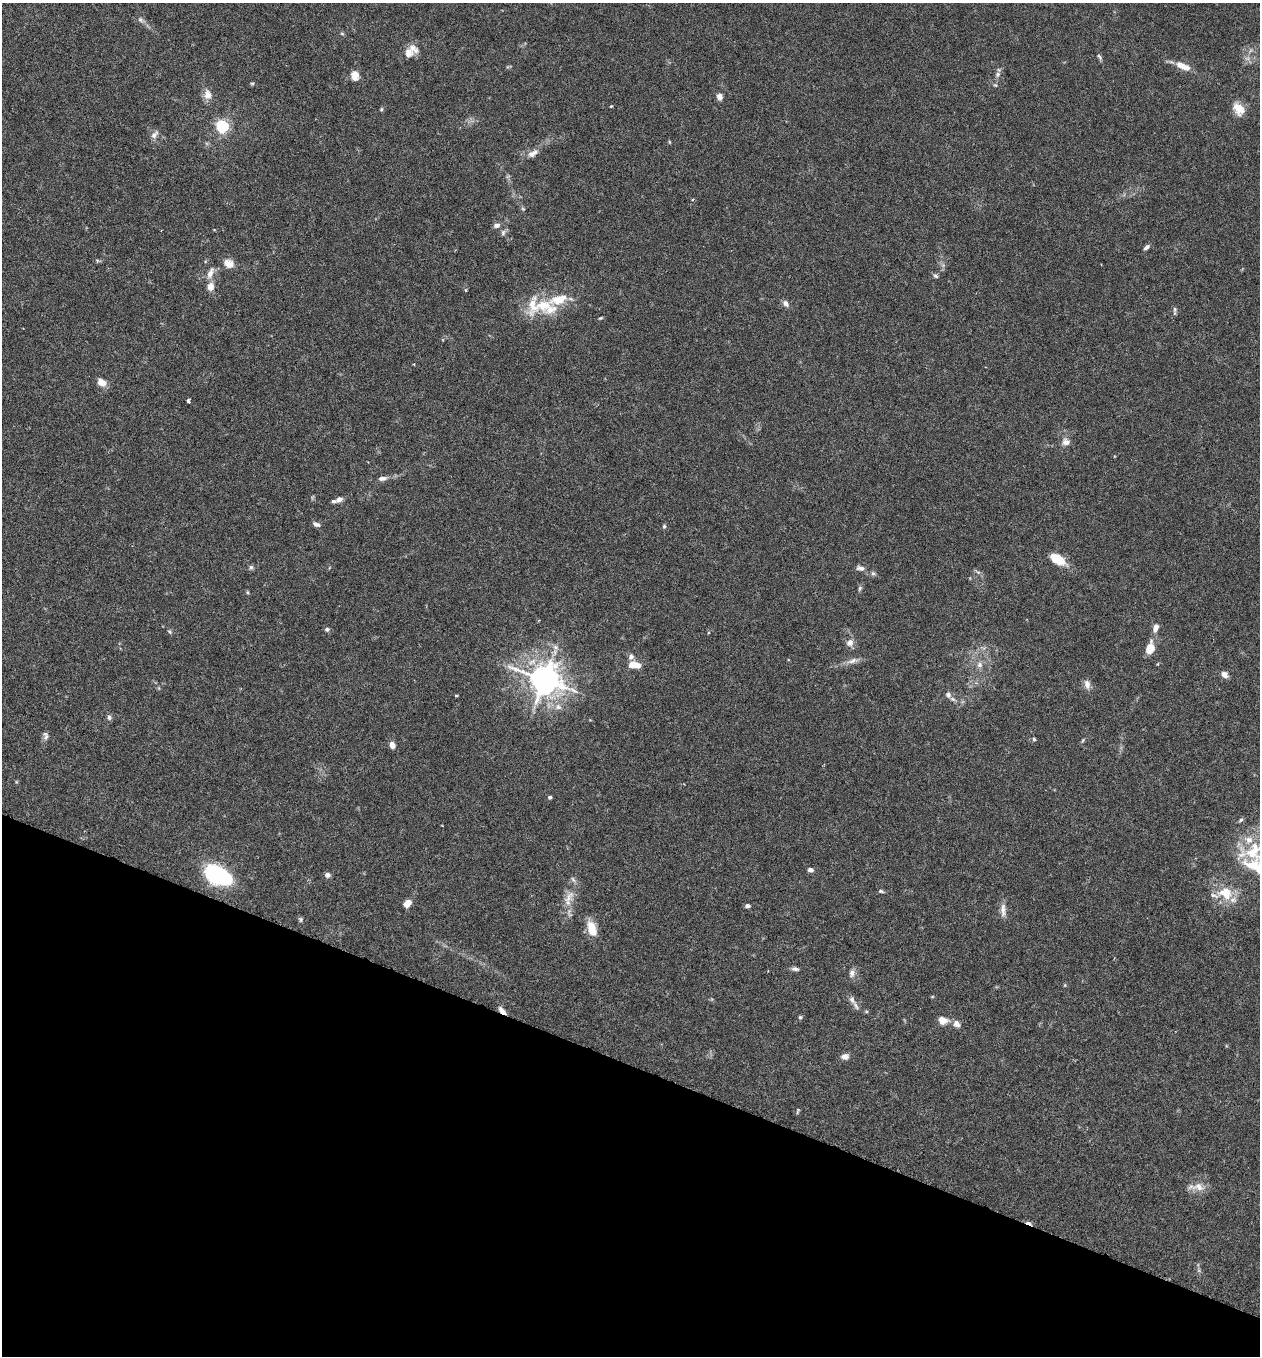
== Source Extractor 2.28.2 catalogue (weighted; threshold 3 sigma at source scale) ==
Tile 15 of 4 x 4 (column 3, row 4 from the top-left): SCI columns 2708-3965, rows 28-1381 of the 5544 x 5466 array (HDU 1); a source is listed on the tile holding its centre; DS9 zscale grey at full resolution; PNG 1262 x 1358 px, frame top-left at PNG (2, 3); no overlay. Shown black and unused: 21% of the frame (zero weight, under 3 of 6 exposures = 3% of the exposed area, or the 3 px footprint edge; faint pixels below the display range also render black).
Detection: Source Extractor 2.28.2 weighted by HDU 2 'WHT'; one run over the whole footprint, this tile lists its part. Background 0.0171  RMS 0.002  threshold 0.008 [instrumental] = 3 sigma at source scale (4.09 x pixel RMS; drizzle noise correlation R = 1.36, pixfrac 0.8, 0.05/0.05 arcsec/px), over >= 5 px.
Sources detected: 103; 1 too faint to see at this stretch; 1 inside a brighter object's white glare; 1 cosmic-ray / hot-pixel residue — not listed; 11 inside a brighter listed object's ellipse — not listed separately; the other 89 listed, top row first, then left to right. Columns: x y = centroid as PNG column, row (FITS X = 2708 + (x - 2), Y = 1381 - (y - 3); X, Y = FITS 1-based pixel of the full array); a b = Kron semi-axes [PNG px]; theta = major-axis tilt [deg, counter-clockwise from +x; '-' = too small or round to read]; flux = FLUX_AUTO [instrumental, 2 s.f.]
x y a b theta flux
140 20 9 6 -41 0.54
342 34 6 3 -20 0.21
408 53 13 12 - 1.5
1099 57 9 4 -53 0.36
1183 66 19 7 -24 2.2
998 74 8 6 55 0.55
355 75 12 10 -76 1.4
252 83 6 4 0 0.22
995 85 5 4 - 0.22
207 95 13 9 -81 1.5
720 97 7 6 - 0.82
611 106 4 3 - 0.14
381 109 5 4 - 0.22
1240 110 17 11 63 1.9
222 126 6 5 - 32
154 135 13 7 51 0.79
533 153 17 8 31 1.2
693 199 4 3 - 0.16
523 209 6 4 -43 0.24
496 225 8 6 11 0.69
503 233 8 6 87 0.48
1146 247 7 5 36 0.52
228 264 13 10 -27 1.6
210 273 17 7 67 1.3
936 276 7 5 -28 0.35
210 287 11 9 78 1.3
466 290 5 3 - 0.2
786 303 10 6 -51 0.73
546 307 38 18 -25 6.2
1175 309 8 5 -78 0.38
600 318 6 4 26 0.19
102 382 10 7 -25 1.5
188 401 4 3 - 0.64
1066 442 11 9 -43 1
382 478 11 6 6 0.73
339 499 10 6 20 0.75
316 524 9 5 -20 0.62
664 526 6 5 - 0.28
1057 559 14 7 -30 5.2
251 567 6 5 - 0.37
860 568 11 6 -8 0.74
978 572 7 4 -17 0.34
873 573 6 6 - 0.36
860 588 6 5 - 0.29
247 592 6 3 -71 0.2
1156 628 10 6 69 1.1
327 629 6 5 - 0.42
170 632 6 4 -32 0.26
850 643 10 9 - 0.98
1150 648 9 6 76 4.2
631 657 7 7 - 0.67
853 661 18 6 16 1.1
633 664 7 6 - 2.2
979 665 8 8 - 0.8
1224 675 8 6 -40 0.99
544 679 10 9 - 300
1087 685 12 8 -77 0.97
456 695 5 2 - 0.17
948 695 9 8 - 0.72
558 707 10 8 -29 1.1
109 717 8 6 -89 0.44
46 736 12 6 -81 0.58
1034 739 5 4 - 0.23
1083 740 6 3 71 0.2
392 745 7 6 - 0.97
550 797 5 4 - 0.32
1241 820 7 5 28 0.33
1253 852 42 28 23 11
810 870 6 5 - 0.63
327 875 6 6 - 0.63
219 876 24 14 -23 26
881 891 7 5 -16 0.29
1225 893 21 17 -24 4.6
568 898 24 8 60 2
407 903 8 6 45 1.9
747 906 5 4 - 0.49
1003 910 19 7 -89 1.2
300 919 8 5 -72 0.31
592 929 17 9 -76 3.4
795 969 10 5 -9 0.52
852 973 10 7 73 0.84
852 1000 11 7 -69 0.73
502 1010 12 5 -47 1
800 1017 5 5 - 0.25
943 1020 12 9 -12 1.5
956 1024 10 8 -52 0.95
845 1057 10 7 0 0.92
798 1111 8 3 71 0.23
1197 1187 25 9 -1 1.7
Overlapping masked pixels (flux is a lower limit): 1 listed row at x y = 502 1010
Isophote crosses this tile's border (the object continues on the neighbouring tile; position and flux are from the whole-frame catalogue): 1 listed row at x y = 1253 852